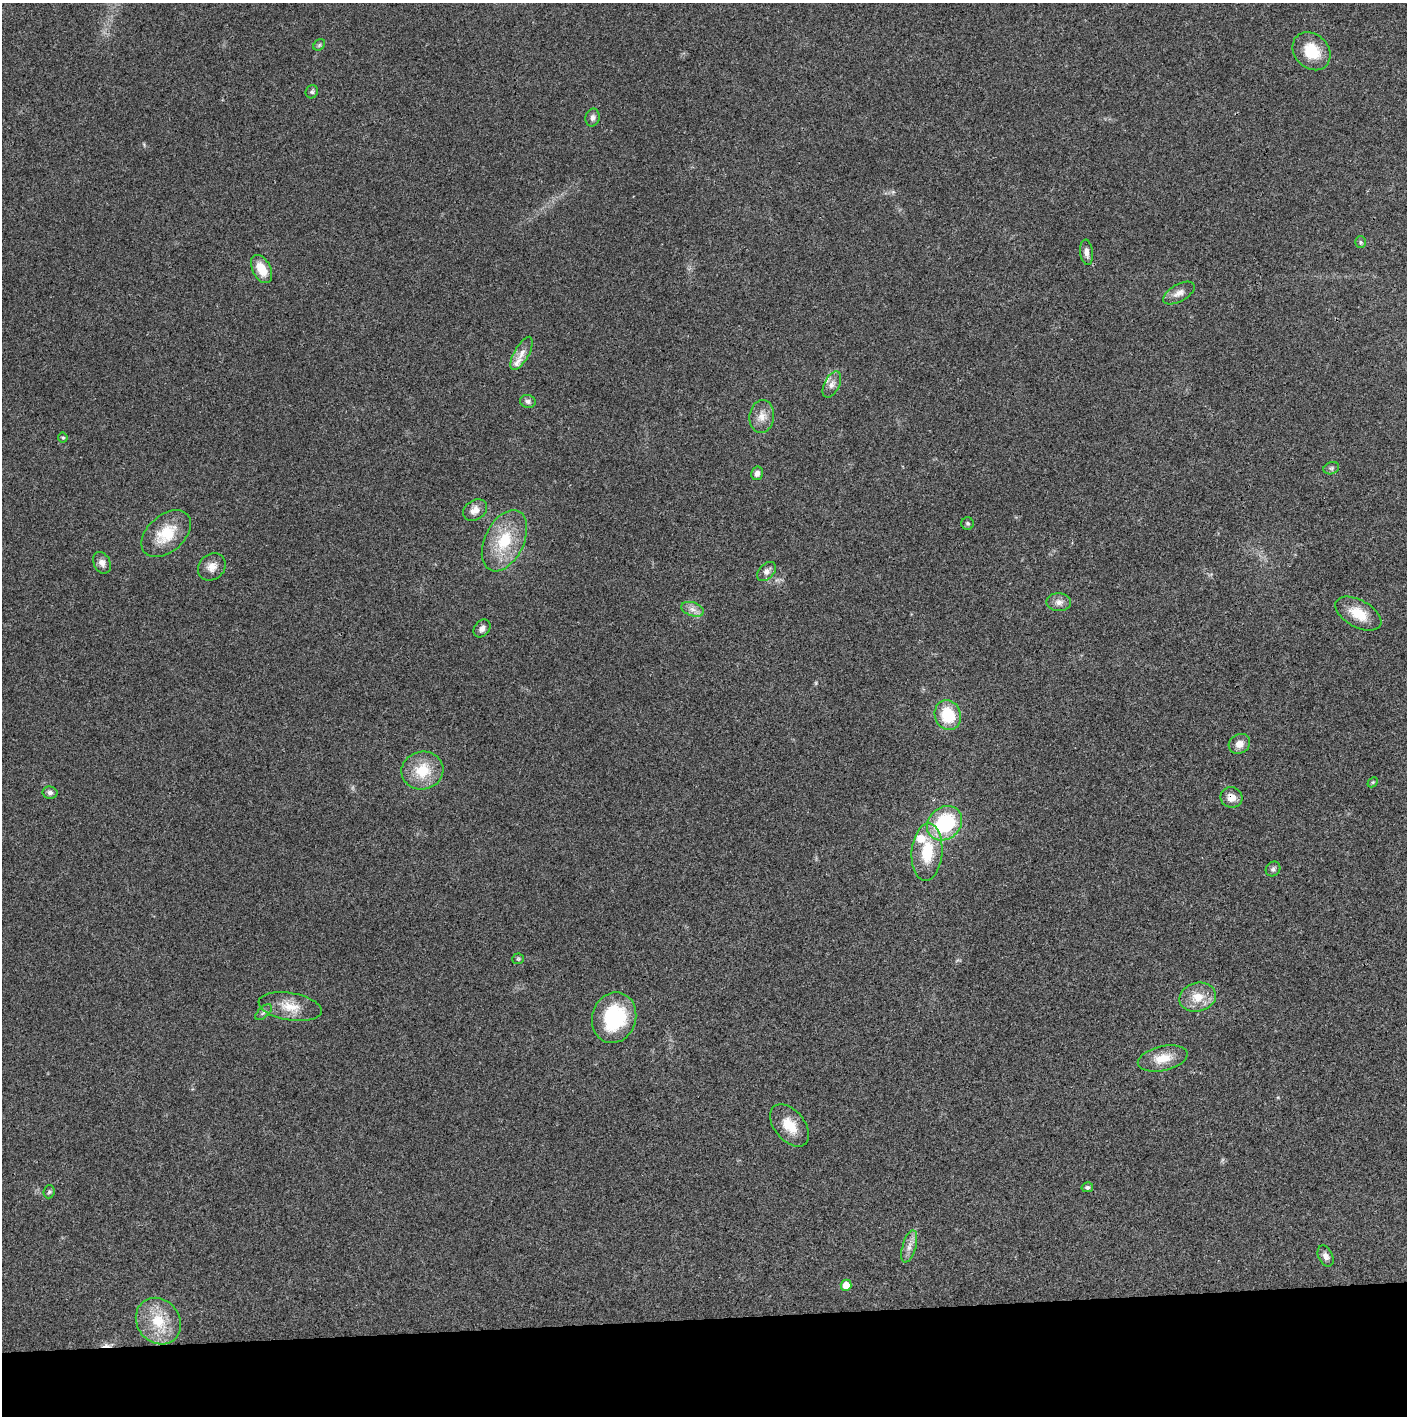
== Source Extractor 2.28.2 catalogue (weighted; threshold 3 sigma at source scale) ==
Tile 8 of 3 x 3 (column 2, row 3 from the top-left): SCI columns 1410-2814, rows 2-1415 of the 4221 x 4243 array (HDU 1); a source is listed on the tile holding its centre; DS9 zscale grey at full resolution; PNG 1409 x 1418 px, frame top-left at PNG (2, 3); each listed source drawn as its Kron ellipse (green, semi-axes under 4 px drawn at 4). Shown black and unused: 7% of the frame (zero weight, under 3 of 4 exposures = <1% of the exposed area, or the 3 px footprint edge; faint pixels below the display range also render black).
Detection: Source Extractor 2.28.2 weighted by HDU 2 'WHT'; one run over the whole footprint, this tile lists its part. Background 0.0194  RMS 0.0041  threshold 0.0185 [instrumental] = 3 sigma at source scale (4.5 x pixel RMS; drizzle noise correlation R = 1.50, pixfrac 1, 0.05/0.05 arcsec/px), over >= 5 px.
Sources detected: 52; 1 cosmic-ray / hot-pixel residue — neither listed nor drawn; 3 inside a brighter listed object's ellipse — not listed separately; the other 48 listed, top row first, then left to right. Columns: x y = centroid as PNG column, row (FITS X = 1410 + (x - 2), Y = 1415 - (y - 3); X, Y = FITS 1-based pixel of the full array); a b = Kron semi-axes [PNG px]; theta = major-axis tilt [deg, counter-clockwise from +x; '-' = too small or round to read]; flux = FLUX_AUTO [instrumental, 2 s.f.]
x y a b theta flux
319 45 6 5 - 0.71
1311 51 21 17 -46 12
312 92 7 6 - 0.99
593 118 9 7 79 1.5
1361 242 6 5 - 0.65
1087 252 13 6 -83 1.9
262 269 15 9 -63 7.3
1179 293 17 8 29 3.1
522 353 18 7 61 3.2
832 384 14 7 63 2.4
528 401 8 6 -16 1.3
762 416 16 12 83 4.1
63 437 5 4 - 0.61
1331 468 8 6 20 0.9
757 473 7 6 - 1.7
475 510 13 9 33 3.3
968 523 6 6 - 0.77
166 534 29 18 42 14
504 541 33 19 64 18
102 563 11 8 -64 2.3
212 567 15 12 43 3.7
766 571 11 7 46 2.2
1059 602 12 9 -3 2.6
693 609 11 6 -18 2.3
1358 614 25 13 -29 9.2
482 628 10 7 53 1.8
948 715 15 13 -72 14
1239 744 11 9 34 3.6
422 770 21 19 10 12
1373 782 6 4 44 0.58
50 793 7 6 - 1.3
1231 797 11 10 - 3.5
945 823 19 15 41 31
927 852 29 15 86 16
1273 869 8 6 45 1.1
518 959 6 5 - 0.62
1198 997 18 14 14 7.5
290 1007 32 13 -9 8.5
264 1012 10 5 43 1.2
614 1018 26 22 73 30
1163 1058 25 12 13 7.4
790 1125 24 15 -50 8.6
1087 1187 5 5 - 1.1
49 1192 6 5 - 0.72
909 1246 16 6 73 2.9
1326 1256 11 7 -65 1.9
846 1285 5 5 - 4.8
158 1321 24 21 -52 14
Overlapping masked pixels (flux is a lower limit): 1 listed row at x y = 1231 797